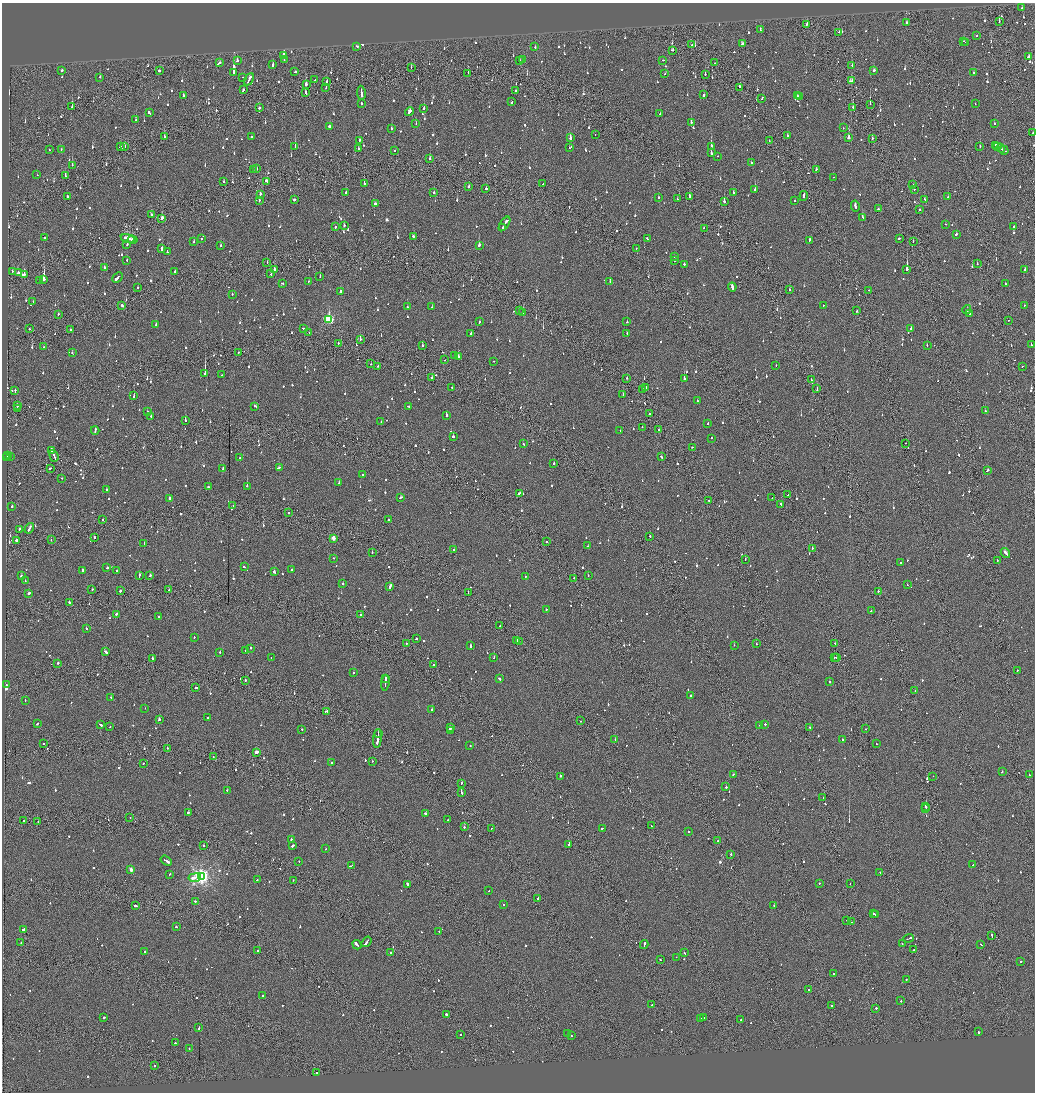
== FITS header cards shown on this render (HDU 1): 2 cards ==
NAXIS1  =                 2065
NAXIS2  =                 2180

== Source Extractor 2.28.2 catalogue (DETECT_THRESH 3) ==
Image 2065 x 2180 px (HDU 1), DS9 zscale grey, zoomed out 1/2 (1 PNG px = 2 x 2 image px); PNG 1037 x 1094 px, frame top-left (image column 1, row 2179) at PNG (2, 3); each listed source drawn as its Kron ellipse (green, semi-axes under 4 px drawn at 4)
Background -0.0842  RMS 0.063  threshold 0.188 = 3 sigma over >= 5 px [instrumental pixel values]
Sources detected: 1406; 68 cannot appear on this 1/2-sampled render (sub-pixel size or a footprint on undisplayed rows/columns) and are neither listed nor drawn; of the other 1338, the 500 brightest by FLUX_AUTO listed and drawn (838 fainter detections omitted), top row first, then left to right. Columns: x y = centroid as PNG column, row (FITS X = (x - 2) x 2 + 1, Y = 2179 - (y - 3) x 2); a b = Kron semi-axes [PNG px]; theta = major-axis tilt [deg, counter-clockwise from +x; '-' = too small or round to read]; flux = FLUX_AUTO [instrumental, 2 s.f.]
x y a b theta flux
1022 8 2 2 - 64
999 21 2 1 - 73
906 23 3 2 - 70
807 24 2 2 - 68
760 30 4 2 - 120
839 32 2 2 - 58
976 36 2 2 - 78
963 41 2 2 - 140
966 42 2 2 - 54
742 44 4 2 - 120
692 45 2 1 - 98
357 46 3 2 - 72
535 47 2 2 - 96
672 50 3 2 - 82
284 55 3 2 - 1100
1028 57 3 2 - 73
284 60 2 2 - 65
520 60 2 2 - 270
522 60 2 2 - 190
663 60 2 2 - 63
237 61 2 2 - 110
220 63 2 2 - 87
714 63 2 1 - 54
273 65 2 2 - 180
852 65 3 2 - 60
411 68 2 1 - 77
61 70 3 2 - 140
159 70 2 2 - 270
874 71 3 2 - 65
234 72 3 2 - 3700
295 72 3 2 - 67
468 73 2 1 - 100
665 73 2 2 - 64
974 73 3 2 - 69
705 74 2 2 - 110
100 77 2 2 - 160
242 77 2 1 - 67
249 79 6 2 64 290
315 80 2 2 - 110
851 81 4 2 - 120
327 82 3 1 - 82
306 84 3 2 - 350
326 87 2 1 - 62
740 87 3 2 - 140
243 90 3 2 - 84
516 90 2 2 - 86
305 93 3 2 - 130
361 93 7 2 -81 280
703 95 2 2 - 210
183 96 2 2 - 150
797 96 2 2 - 140
800 96 2 2 - 84
762 98 3 2 - 130
512 102 2 2 - 94
362 103 2 2 - 110
870 104 2 1 - 160
975 104 2 2 - 77
72 107 3 2 - 290
853 107 3 2 - 92
259 108 2 2 - 100
424 108 2 2 - 240
409 112 4 2 - 160
149 113 4 2 - 160
660 114 2 2 - 140
135 120 2 2 - 87
691 122 2 2 - 170
416 124 2 2 - 85
994 124 2 2 - 62
329 127 2 2 - 250
843 128 2 2 - 83
391 129 2 2 - 88
1033 133 2 1 - 160
595 135 2 2 - 62
251 136 2 2 - 200
787 136 2 2 - 90
164 137 2 2 - 89
570 137 3 2 - 830
849 138 2 2 - 560
872 138 2 1 - 240
359 140 2 2 - 180
769 141 2 1 - 59
996 145 2 2 - 170
120 146 3 2 - 62
125 146 2 2 - 54
295 146 2 2 - 420
711 146 3 2 - 580
980 146 2 2 - 66
998 146 2 1 - 120
359 148 2 2 - 120
570 148 3 2 - 75
1001 148 4 2 - 190
49 150 2 2 - 93
61 150 2 2 - 58
1004 150 5 1 - 200
395 151 2 1 - 66
711 153 3 2 - 290
718 156 2 2 - 58
430 159 2 2 - 210
751 163 2 2 - 79
72 165 2 1 - 130
256 169 2 2 - 70
816 169 2 2 - 63
253 170 2 1 - 54
37 175 2 1 - 56
65 176 3 1 - 240
833 177 2 2 - 64
267 181 3 2 - 120
224 182 2 2 - 73
364 183 2 2 - 310
543 183 2 1 - 95
913 185 2 2 - 55
469 187 2 2 - 100
486 189 2 1 - 1200
914 189 2 2 - 65
755 190 2 2 - 420
733 192 2 2 - 250
346 193 2 2 - 150
434 193 2 2 - 550
260 194 3 2 - 64
67 196 2 2 - 120
804 196 5 2 - 180
658 197 2 2 - 65
690 197 3 2 - 160
948 197 2 2 - 90
294 199 2 2 - 170
677 199 2 2 - 97
924 199 2 2 - 96
259 200 2 2 - 73
795 200 2 2 - 420
724 201 2 2 - 210
375 204 3 2 - 140
855 206 5 2 - 200
878 209 3 2 - 79
920 209 2 2 - 110
151 215 2 2 - 200
862 217 3 2 - 100
162 218 3 2 - 200
504 224 8 2 57 400
946 224 2 2 - 54
344 226 2 2 - 63
1013 226 2 2 - 92
335 227 2 2 - 450
503 228 3 2 - 120
704 228 2 2 - 59
956 234 2 2 - 370
413 236 3 2 - 93
44 237 2 2 - 74
899 238 2 2 - 59
128 239 7 3 -13 470
201 239 2 2 - 59
647 239 3 2 - 110
133 240 4 2 - 290
809 240 4 2 - 190
194 242 2 2 - 73
913 242 2 1 - 60
127 244 2 2 - 180
220 245 2 2 - 62
479 245 3 2 - 300
636 248 2 1 - 64
162 249 3 2 - 430
167 252 3 2 - 70
675 256 3 2 - 130
127 261 2 2 - 64
675 261 2 2 - 70
267 263 2 1 - 150
684 264 2 2 - 130
977 264 2 2 - 56
104 267 2 2 - 210
274 269 2 2 - 130
907 269 2 2 - 1100
1024 270 2 2 - 170
12 271 2 1 - 70
174 271 3 2 - 110
18 273 2 2 - 190
24 274 3 2 - 65
271 274 2 1 - 59
117 277 6 2 43 1700
320 277 2 2 - 61
44 279 2 2 - 3200
39 280 2 1 - 55
308 281 2 2 - 76
610 282 2 1 - 170
282 283 3 2 - 73
1005 284 2 1 - 84
138 287 2 1 - 65
732 287 4 2 - 320
790 290 2 1 - 260
869 290 2 1 - 57
340 291 2 2 - 470
232 294 2 2 - 77
33 301 2 2 - 57
122 305 3 2 - 130
823 305 2 1 - 80
1024 305 2 2 - 130
407 307 2 2 - 78
432 307 2 1 - 55
519 310 2 2 - 75
967 310 4 2 - 80
857 311 2 2 - 85
523 313 2 2 - 66
58 314 2 2 - 58
969 314 4 2 - 2200
329 319 4 3 - 1200
1008 320 2 1 - 54
479 322 2 2 - 64
627 322 2 2 - 65
156 325 3 2 - 120
303 328 2 2 - 57
29 329 2 2 - 130
911 329 2 2 - 250
70 330 2 2 - 120
309 333 2 1 - 320
471 333 2 2 - 66
627 334 2 2 - 71
360 339 2 1 - 260
338 343 2 2 - 91
422 345 3 2 - 77
927 345 2 2 - 83
1031 345 2 2 - 150
43 347 2 2 - 140
72 353 2 2 - 57
238 353 2 1 - 74
454 356 2 2 - 77
458 356 2 2 - 580
445 360 2 2 - 62
493 361 2 1 - 160
371 364 2 2 - 59
776 365 2 1 - 91
378 366 2 2 - 73
1022 366 2 1 - 57
205 374 2 2 - 1100
222 375 2 2 - 94
432 378 2 2 - 170
627 378 2 1 - 220
684 379 2 2 - 870
811 380 2 1 - 120
452 388 2 2 - 80
646 388 2 2 - 81
642 389 2 2 - 290
817 389 3 1 - 100
15 391 3 2 - 81
623 394 2 1 - 69
134 396 2 2 - 80
697 401 2 2 - 82
17 406 2 2 - 560
254 406 2 2 - 62
408 406 3 2 - 85
17 409 2 1 - 100
985 411 2 2 - 61
147 412 2 2 - 160
649 413 2 1 - 170
446 415 2 2 - 360
151 416 2 2 - 57
185 421 2 2 - 270
381 422 2 2 - 94
708 423 2 2 - 58
642 427 2 2 - 56
659 429 2 1 - 130
95 430 4 2 - 210
620 430 2 2 - 55
453 436 2 2 - 120
712 438 2 2 - 94
905 443 2 2 - 56
523 444 2 2 - 59
692 447 2 1 - 160
52 450 3 2 - 200
8 455 4 1 - 190
11 456 4 2 - 170
54 456 6 2 -70 530
7 457 2 1 - 67
661 457 3 2 - 99
240 458 2 2 - 72
554 463 2 2 - 70
50 468 2 2 - 100
279 468 4 2 - 210
223 469 3 2 - 73
987 470 3 2 - 100
362 475 2 1 - 240
62 478 2 1 - 83
339 483 3 2 - 93
247 486 2 2 - 410
209 487 3 2 - 94
106 489 2 2 - 91
519 493 3 2 - 100
788 495 3 1 - 54
401 497 3 2 - 71
169 498 3 2 - 110
772 498 2 2 - 57
709 500 2 2 - 120
781 504 2 2 - 93
233 506 2 2 - 74
12 507 2 2 - 170
289 512 2 1 - 110
103 519 2 1 - 92
388 520 2 2 - 110
29 528 6 2 58 250
19 529 2 2 - 130
650 536 2 2 - 69
94 537 2 2 - 110
333 538 3 2 - 130
51 540 2 2 - 56
17 541 3 2 - 1500
546 542 2 2 - 140
144 543 2 1 - 54
588 546 2 2 - 89
812 548 2 2 - 160
454 550 2 2 - 140
372 552 2 2 - 55
1005 553 5 2 - 1100
333 558 2 2 - 75
745 559 2 1 - 140
997 561 2 1 - 87
901 562 2 1 - 69
244 567 3 2 - 84
107 568 2 2 - 110
82 570 2 2 - 97
292 570 2 2 - 62
117 571 2 2 - 210
274 572 2 2 - 250
150 575 2 2 - 82
588 575 2 1 - 60
21 576 2 2 - 110
139 576 3 2 - 180
525 576 2 2 - 79
574 578 2 1 - 58
25 581 2 2 - 130
343 584 2 2 - 100
907 585 2 2 - 78
390 587 3 2 - 370
169 589 2 2 - 65
92 590 2 2 - 85
120 591 2 2 - 120
878 591 2 2 - 130
468 592 3 1 - 67
29 593 3 2 - 110
69 602 2 2 - 110
546 609 2 2 - 54
871 611 2 2 - 150
116 614 2 2 - 110
361 614 2 2 - 76
158 616 2 2 - 150
500 626 2 1 - 56
86 628 2 2 - 100
194 637 2 2 - 61
416 638 2 2 - 120
517 641 2 1 - 120
519 641 2 1 - 55
835 643 2 1 - 62
406 644 2 2 - 56
756 644 2 1 - 110
734 645 2 2 - 130
470 646 3 2 - 200
250 648 2 2 - 220
246 650 2 2 - 63
105 652 4 2 - 140
220 652 2 2 - 69
271 657 2 2 - 61
834 657 2 1 - 80
152 658 2 2 - 280
494 658 2 2 - 290
837 658 2 1 - 110
57 663 2 2 - 84
434 664 3 2 - 200
1017 670 2 2 - 55
353 673 2 2 - 78
386 678 2 2 - 100
499 679 3 2 - 130
245 680 2 2 - 120
830 682 2 2 - 270
385 683 7 2 84 410
6 685 2 1 - 56
196 688 2 2 - 64
915 690 2 2 - 73
691 696 2 2 - 65
111 697 2 2 - 63
25 701 2 1 - 120
145 708 2 2 - 72
432 710 2 2 - 280
327 711 4 2 - 160
208 718 2 2 - 210
159 719 2 2 - 80
581 721 2 2 - 68
37 724 2 2 - 81
765 724 2 2 - 160
100 725 3 2 - 190
759 725 2 1 - 68
110 727 2 2 - 65
810 727 2 2 - 65
450 728 2 2 - 430
302 729 2 2 - 71
866 729 2 1 - 110
451 730 2 2 - 74
378 734 4 1 - 130
377 738 9 2 84 410
843 739 2 2 - 110
615 740 2 2 - 210
43 744 2 1 - 74
876 744 2 2 - 120
470 745 2 2 - 58
167 748 2 2 - 91
256 752 4 2 - 400
213 757 2 1 - 74
372 761 2 1 - 62
331 762 2 2 - 75
143 763 2 2 - 67
1002 772 2 2 - 83
733 774 2 2 - 85
1029 775 2 2 - 75
560 776 2 2 - 250
933 776 2 1 - 280
461 783 2 2 - 60
726 787 2 2 - 110
227 790 2 2 - 65
461 792 3 2 - 130
823 798 2 1 - 55
926 806 3 2 - 220
926 809 3 1 - 370
188 812 2 2 - 370
426 813 3 2 - 180
130 817 2 1 - 84
448 820 2 2 - 94
24 821 2 1 - 250
38 821 2 1 - 63
651 826 2 2 - 77
464 827 2 2 - 120
492 828 2 1 - 61
602 829 3 1 - 87
688 832 2 2 - 120
292 840 2 2 - 580
718 841 2 2 - 74
569 844 2 1 - 3800
203 845 2 2 - 67
293 845 3 2 - 150
326 849 2 2 - 55
731 854 2 2 - 95
166 861 6 2 -34 250
299 861 2 2 - 100
973 865 2 2 - 80
351 866 3 2 - 88
131 870 3 2 - 110
880 872 2 1 - 100
170 874 2 2 - 120
201 876 4 4 - 4300
195 878 6 2 8 260
257 880 2 2 - 72
293 880 2 1 - 83
819 883 2 2 - 66
850 884 2 1 - 100
407 885 4 2 - 280
489 891 2 1 - 63
538 898 2 2 - 210
195 902 2 2 - 85
504 905 2 2 - 65
135 906 2 2 - 410
774 906 2 2 - 380
873 913 3 2 - 83
875 915 2 1 - 73
846 920 2 1 - 60
851 922 2 1 - 85
176 927 2 2 - 140
23 929 3 2 - 690
439 931 2 2 - 170
992 935 3 1 - 160
909 938 5 1 - 180
21 942 2 2 - 62
367 942 6 2 53 220
644 944 5 2 - 200
902 944 2 1 - 94
981 944 2 2 - 67
357 945 5 2 - 330
914 950 2 2 - 160
145 951 2 2 - 120
258 951 2 2 - 82
390 953 2 1 - 210
684 953 2 2 - 64
676 957 2 2 - 96
660 960 2 1 - 230
1021 961 2 1 - 170
833 974 2 2 - 110
906 979 2 2 - 86
809 990 2 2 - 59
263 996 2 2 - 190
901 1001 2 2 - 200
652 1005 2 2 - 77
832 1006 2 2 - 150
876 1008 2 2 - 250
446 1014 2 2 - 420
104 1017 2 2 - 110
700 1018 2 2 - 140
704 1018 2 2 - 54
741 1020 2 2 - 260
199 1028 3 2 - 190
978 1032 2 2 - 240
460 1034 2 1 - 220
568 1034 2 2 - 110
571 1036 2 2 - 87
175 1043 2 2 - 56
189 1048 2 2 - 82
154 1066 2 1 - 66
316 1073 2 1 - 230
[838 fainter detections neither listed nor drawn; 68 sub-pixel or undisplayed-footprint detections neither listed nor drawn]